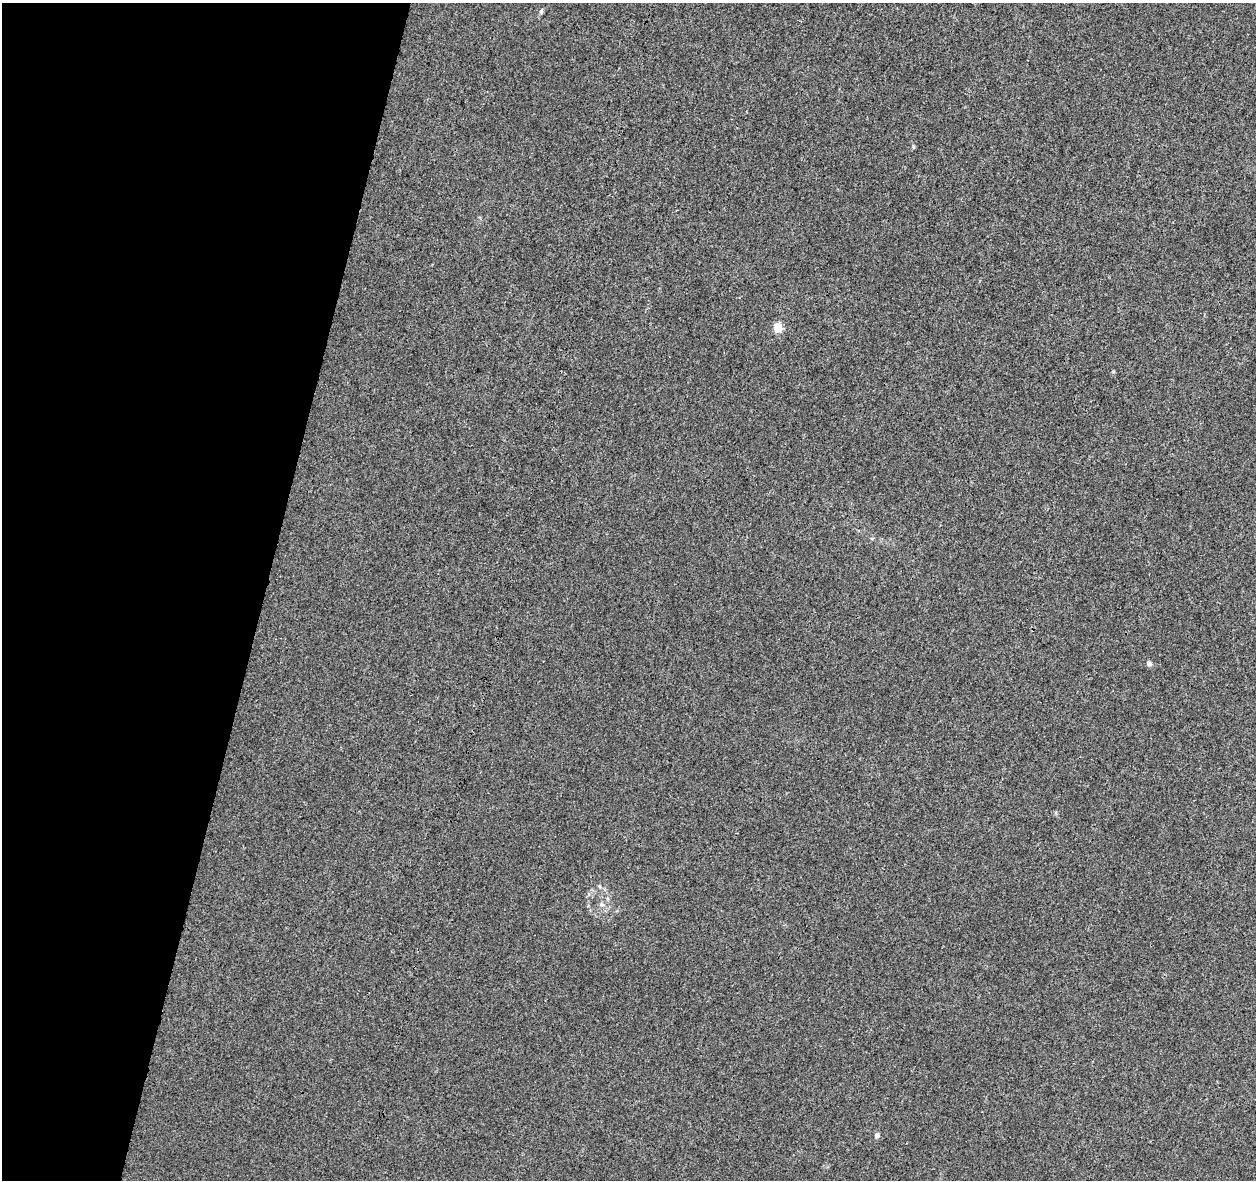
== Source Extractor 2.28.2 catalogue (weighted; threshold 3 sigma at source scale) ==
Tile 9 of 4 x 4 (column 1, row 3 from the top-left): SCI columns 1-1254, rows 1401-2578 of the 5027 x 5220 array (HDU 1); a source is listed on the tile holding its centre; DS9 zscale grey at full resolution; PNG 1258 x 1182 px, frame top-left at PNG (2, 3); no overlay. Shown black and unused: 21% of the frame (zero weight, under 3 of 4 exposures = <1% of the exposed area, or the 3 px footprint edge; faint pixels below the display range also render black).
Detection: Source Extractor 2.28.2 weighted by HDU 2 'WHT'; one run over the whole footprint, this tile lists its part. Background 0.00164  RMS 0.0031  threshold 0.0139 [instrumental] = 3 sigma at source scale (4.5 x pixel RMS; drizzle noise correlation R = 1.50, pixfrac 1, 0.0396/0.0396 arcsec/px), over >= 5 px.
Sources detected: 6; all 6 listed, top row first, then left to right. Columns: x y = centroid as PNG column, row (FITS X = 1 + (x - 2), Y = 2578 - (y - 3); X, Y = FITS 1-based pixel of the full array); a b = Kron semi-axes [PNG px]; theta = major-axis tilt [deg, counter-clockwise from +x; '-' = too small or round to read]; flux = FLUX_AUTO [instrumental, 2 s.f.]
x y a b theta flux
541 11 7 5 71 0.52
913 147 6 4 -89 0.36
778 328 5 5 - 9
1149 664 6 6 - 0.79
602 904 7 5 -30 0.67
877 1136 5 4 - 1.4